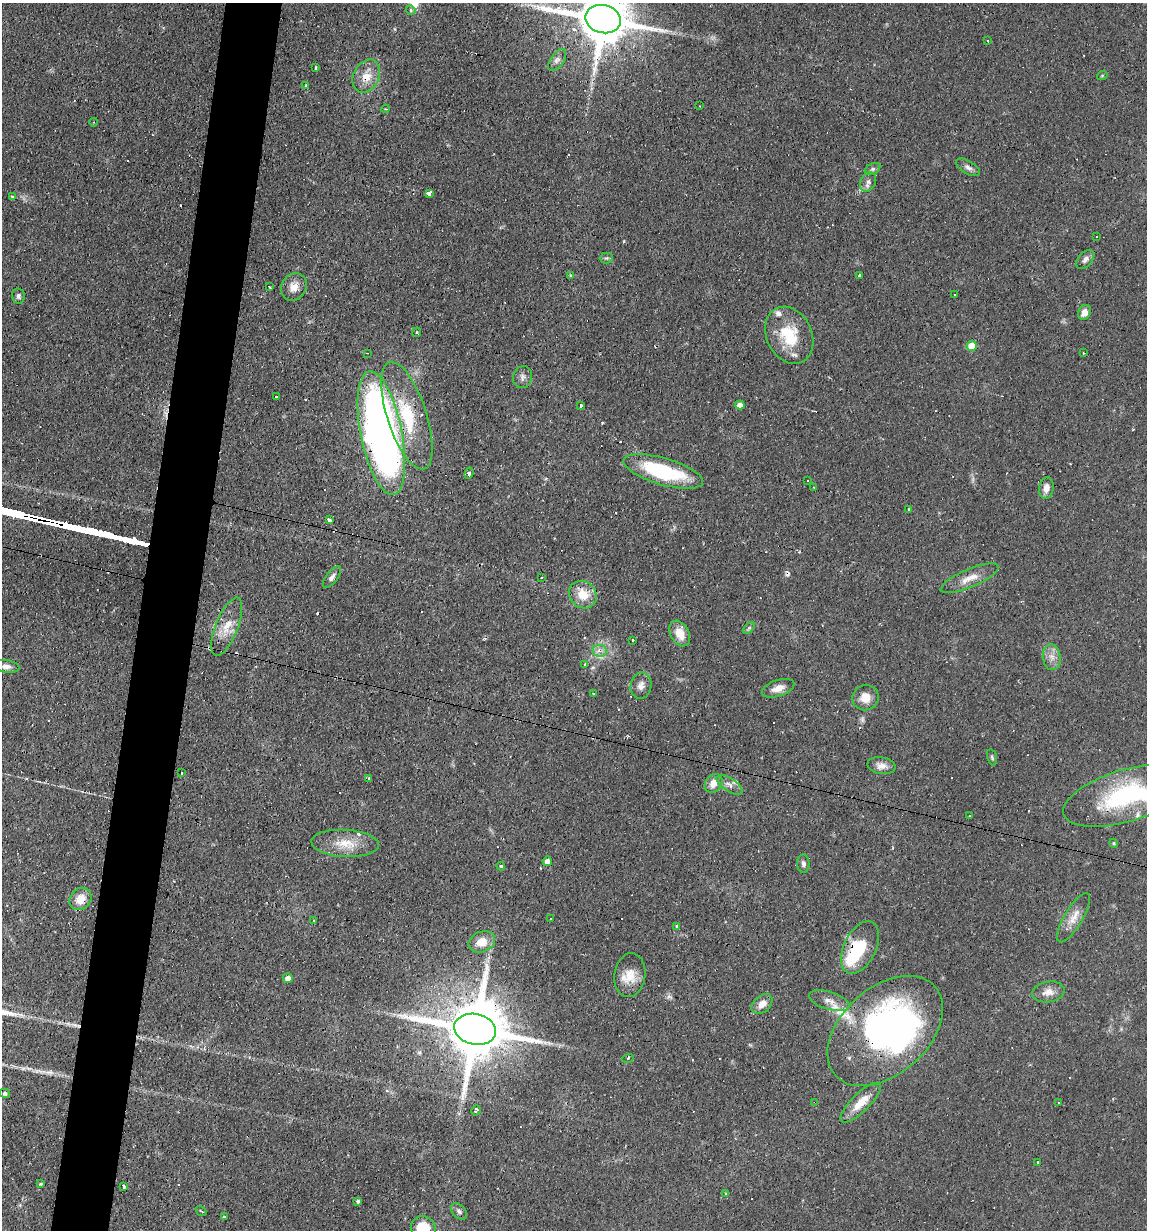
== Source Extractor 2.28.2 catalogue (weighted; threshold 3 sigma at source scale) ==
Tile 7 of 4 x 4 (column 3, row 2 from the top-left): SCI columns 2408-3552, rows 2455-3682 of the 4932 x 4909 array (HDU 1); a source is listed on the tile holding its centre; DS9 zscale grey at full resolution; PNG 1149 x 1232 px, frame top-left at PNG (2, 3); each listed source drawn as its Kron ellipse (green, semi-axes under 4 px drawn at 4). Shown black and unused: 5% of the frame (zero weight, under 2 of 3 exposures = <1% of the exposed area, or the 3 px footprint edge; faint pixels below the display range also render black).
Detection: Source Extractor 2.28.2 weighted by HDU 2 'WHT'; one run over the whole footprint, this tile lists its part. Background 0.0966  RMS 0.0058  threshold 0.0259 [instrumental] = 3 sigma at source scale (4.5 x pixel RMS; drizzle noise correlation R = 1.50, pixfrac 1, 0.05/0.05 arcsec/px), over >= 5 px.
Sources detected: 146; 2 too faint to see at this stretch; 2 inside a brighter object's white glare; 34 cosmic-ray / hot-pixel residue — neither listed nor drawn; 6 inside a brighter listed object's ellipse — not listed separately; the other 102 listed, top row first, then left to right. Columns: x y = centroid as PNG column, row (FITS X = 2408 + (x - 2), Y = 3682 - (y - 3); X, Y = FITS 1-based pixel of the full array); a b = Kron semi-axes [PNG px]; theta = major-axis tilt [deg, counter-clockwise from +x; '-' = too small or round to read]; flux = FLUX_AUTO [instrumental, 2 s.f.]
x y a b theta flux
411 10 5 4 - 1.2
603 19 18 14 -13 4000
987 41 3 2 - 0.95
557 60 12 6 55 2.7
316 67 3 3 - 5.1
366 76 17 12 63 9.6
1102 76 5 3 - 0.53
305 85 3 3 - 1
699 106 3 2 - 0.43
385 109 4 4 - 0.52
94 122 4 3 - 0.52
968 167 13 6 -31 2.4
872 169 8 5 27 1.4
868 182 10 7 63 2.4
429 194 3 3 - 57
12 196 4 3 - 0.95
1097 237 3 2 - 0.37
606 258 6 5 - 1
1085 259 11 7 48 2.5
570 275 4 3 - 0.71
860 276 3 3 - 11
269 287 3 2 - 0.83
294 287 14 12 56 6.3
955 295 2 2 - 0.52
18 296 8 6 -79 1.5
1084 312 8 6 66 4.5
417 332 5 4 - 0.75
789 335 30 22 -64 24
972 346 5 5 - 13
367 353 3 3 - 0.34
1083 353 3 2 - 0.67
523 377 11 9 71 2.5
276 397 3 2 - 0.55
740 405 5 4 - 4.2
581 406 4 3 - 2.1
407 416 56 19 -72 38
381 433 63 20 -79 400
663 471 41 13 -16 48
469 473 6 4 69 1.3
808 481 3 3 - 0.71
814 487 3 2 - 0.55
1046 488 11 7 81 4.4
909 509 3 3 - 2.8
329 520 4 3 - 6.8
332 577 13 5 53 2.5
542 577 3 2 - 0.55
970 578 31 9 23 8
583 595 15 13 -43 11
227 627 31 11 68 11
749 628 7 4 45 1
680 634 14 9 -61 8.2
633 641 3 3 - 1.1
600 651 7 6 - 3
1052 657 13 9 -83 4.5
585 664 3 3 - 1.8
7 666 13 6 -8 2.9
641 686 13 10 78 3.7
778 688 17 8 19 5.4
593 694 3 2 - 0.69
865 697 13 12 - 7.1
992 757 8 4 -73 1.1
882 766 14 8 -10 3.9
182 773 3 2 - 0.94
369 779 3 3 - 1.2
713 783 10 8 52 6.1
730 785 14 6 -33 3.6
1126 796 65 26 17 69
969 816 3 2 - 0.58
345 843 34 13 -3 13
1114 843 4 4 - 0.7
547 861 5 4 - 3
803 864 9 6 -88 1.9
501 866 4 3 - 1.2
80 899 12 10 47 8.4
1074 918 28 9 59 6.8
550 919 3 2 - 0.53
314 921 3 3 - 1.4
677 926 3 3 - 1.2
482 942 13 10 23 8.9
860 947 28 16 64 27
630 975 22 15 82 10
288 978 5 5 - 3.5
1048 992 16 10 9 5.2
829 1001 21 8 -17 5.7
762 1004 12 8 41 5.1
475 1029 21 15 -12 5700
885 1031 67 43 42 190
628 1058 6 3 17 0.89
5 1093 5 4 - 1.5
815 1102 4 3 - 0.67
861 1103 27 9 45 11
1059 1103 3 3 - 1.2
476 1110 5 3 - 2.4
1038 1162 3 3 - 1.3
40 1184 4 3 - 0.63
124 1186 3 3 - 17
726 1193 3 3 - 0.5
358 1201 3 3 - 1.6
201 1211 6 3 -35 0.69
459 1211 9 6 -47 1.8
224 1217 3 3 - 1.2
423 1228 12 11 - 15
Overlapping masked pixels (flux is a lower limit): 8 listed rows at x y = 603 19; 366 76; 407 416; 381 433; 860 947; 475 1029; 885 1031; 815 1102
Isophote crosses this tile's border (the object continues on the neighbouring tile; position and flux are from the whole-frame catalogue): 3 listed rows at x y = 603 19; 1126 796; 423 1228